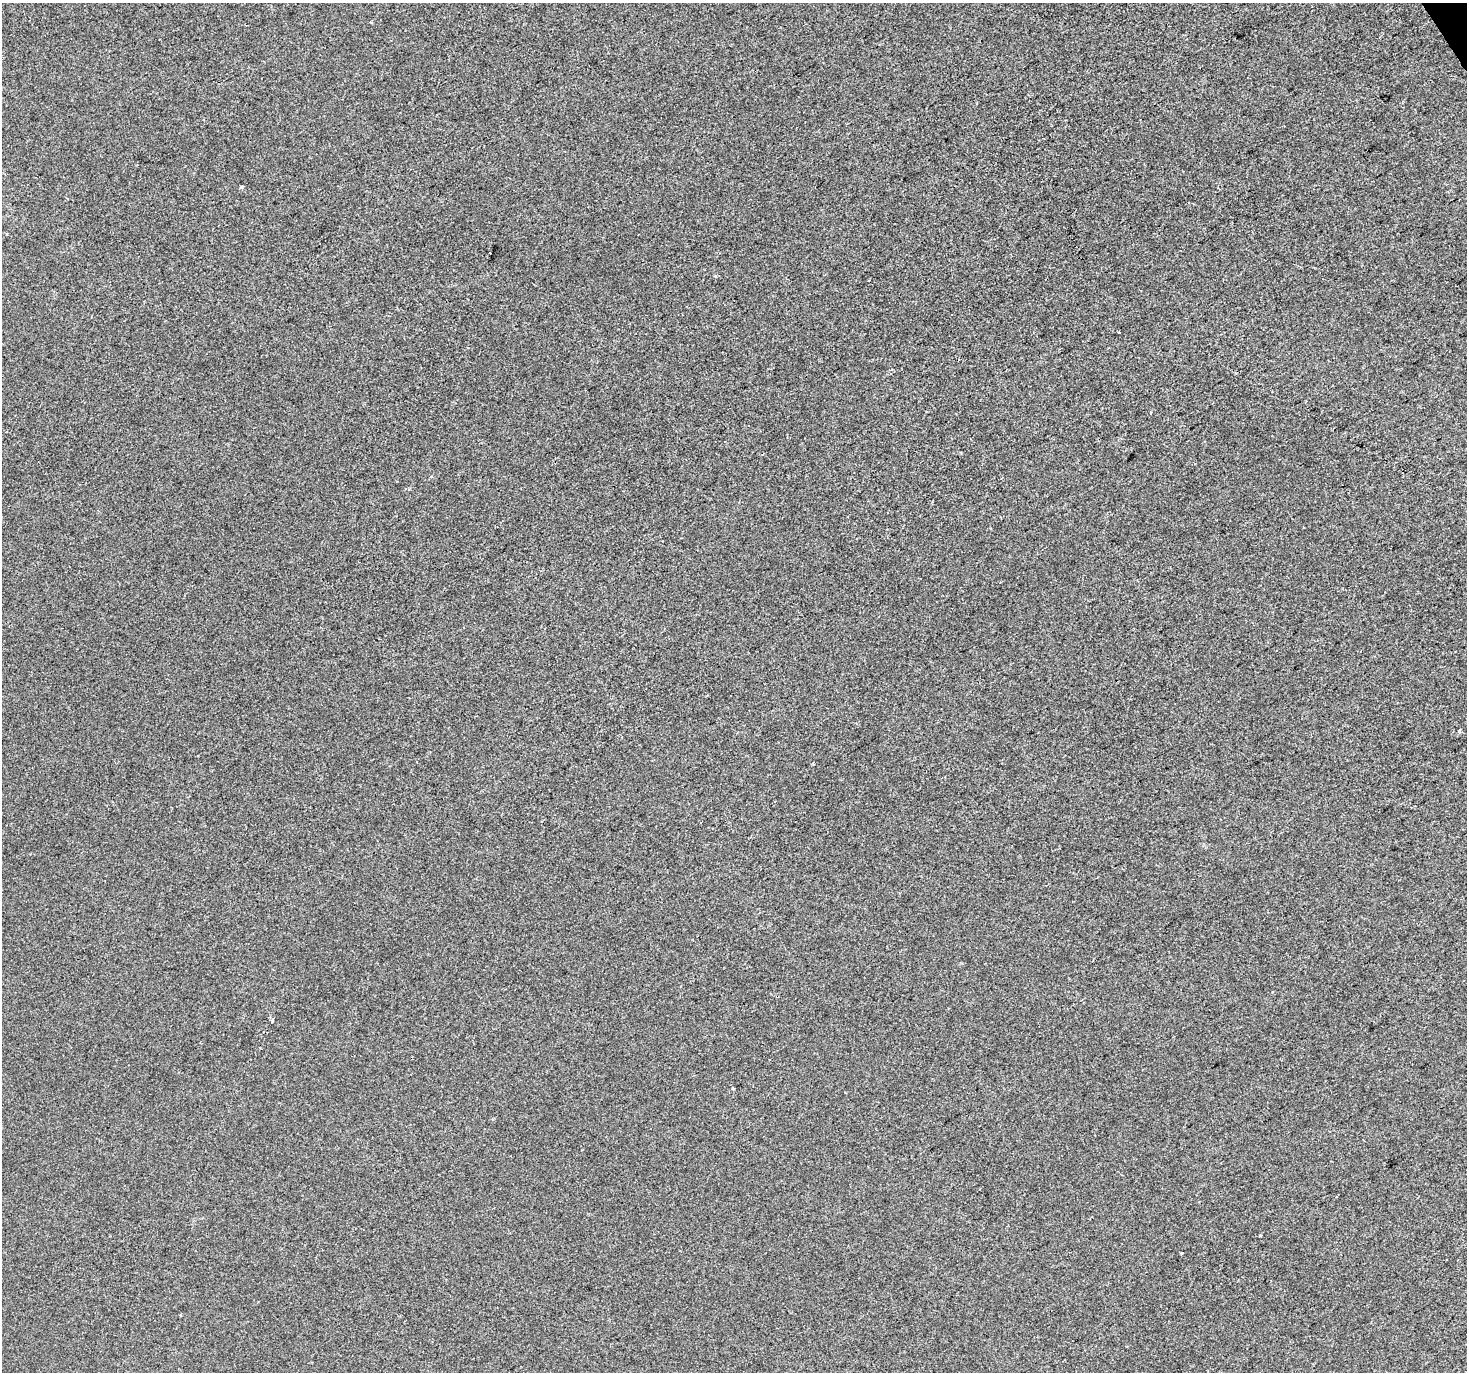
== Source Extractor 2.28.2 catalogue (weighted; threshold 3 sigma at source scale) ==
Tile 10 of 4 x 4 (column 2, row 3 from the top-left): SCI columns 1468-2932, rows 1545-2914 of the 5863 x 5767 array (HDU 1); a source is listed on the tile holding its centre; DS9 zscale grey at full resolution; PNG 1469 x 1374 px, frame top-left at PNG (2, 3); no overlay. Shown black and unused: <1% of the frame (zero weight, under 2 of 3 exposures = <1% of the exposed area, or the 3 px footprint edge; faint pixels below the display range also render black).
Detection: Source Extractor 2.28.2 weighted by HDU 2 'WHT'; one run over the whole footprint, this tile lists its part. Background -6.70e-04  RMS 0.0055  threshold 0.0249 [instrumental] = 3 sigma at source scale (4.5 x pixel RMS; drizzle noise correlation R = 1.50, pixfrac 1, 0.0396/0.0396 arcsec/px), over >= 5 px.
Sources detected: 11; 2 cosmic-ray / hot-pixel residue — not listed; the other 9 listed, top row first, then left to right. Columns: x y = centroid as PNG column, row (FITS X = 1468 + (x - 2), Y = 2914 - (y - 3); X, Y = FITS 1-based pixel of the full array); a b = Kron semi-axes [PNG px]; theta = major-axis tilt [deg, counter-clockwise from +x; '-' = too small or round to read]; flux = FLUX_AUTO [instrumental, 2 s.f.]
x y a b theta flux
242 187 5 4 - 0.62
490 252 3 3 - 2.1
716 276 3 3 - 0.88
1151 413 4 3 - 0.72
1460 731 4 3 - 1.9
813 763 3 3 - 0.56
272 1020 3 3 - 2.9
733 1089 3 3 - 1.2
1260 1236 3 3 - 1.3